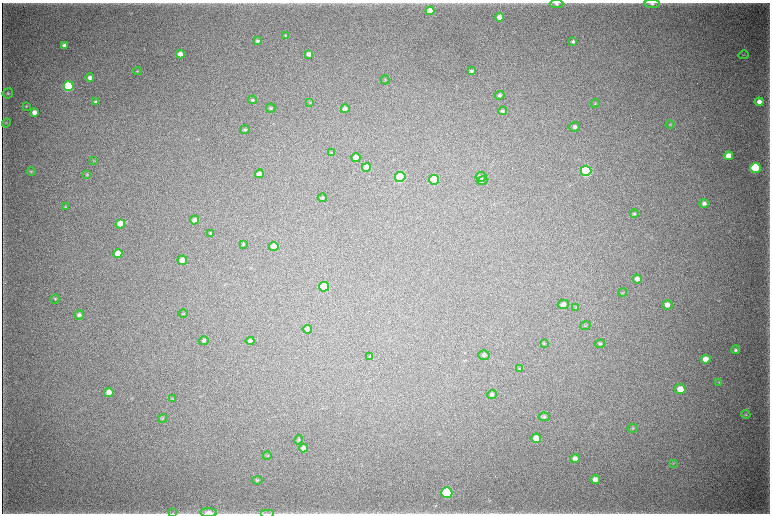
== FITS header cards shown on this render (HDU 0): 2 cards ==
NAXIS1  =                 1536 / length of data axis 1
NAXIS2  =                 1023 / length of data axis 2

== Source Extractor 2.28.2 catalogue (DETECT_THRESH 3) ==
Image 1536 x 1023 px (HDU 0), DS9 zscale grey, zoomed out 1/2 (1 PNG px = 2 x 2 image px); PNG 772 x 516 px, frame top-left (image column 1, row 1022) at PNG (2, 3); each listed source drawn as its Kron ellipse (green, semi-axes under 4 px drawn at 4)
Background 5090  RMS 41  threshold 123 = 3 sigma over >= 5 px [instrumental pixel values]
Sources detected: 101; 3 cannot appear on this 1/2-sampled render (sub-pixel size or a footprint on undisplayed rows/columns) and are neither listed nor drawn; the other 98 listed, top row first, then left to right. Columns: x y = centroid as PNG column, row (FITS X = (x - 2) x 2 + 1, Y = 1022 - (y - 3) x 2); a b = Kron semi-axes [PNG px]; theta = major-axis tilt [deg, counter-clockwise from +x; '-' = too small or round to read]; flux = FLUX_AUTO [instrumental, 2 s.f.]
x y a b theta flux
557 4 7 4 0 1.6e+04
652 4 7 4 -3 1.7e+04
430 11 4 4 - 1.5e+05
499 17 4 3 - 5.6e+04
285 36 3 3 - 7.9e+03
257 41 4 4 - 1.8e+04
573 41 4 3 - 1.5e+04
64 45 4 4 - 2.1e+04
180 54 4 4 - 7.0e+04
309 54 4 4 - 5.0e+04
744 55 5 1 - 4.0e+03
137 71 4 3 - 5.0e+03
471 71 4 3 - 2.1e+04
90 78 4 4 - 3.8e+04
385 80 4 3 - 5.6e+03
69 86 5 4 - 1.0e+06
8 93 5 5 - 1.4e+04
500 95 5 4 - 1.8e+04
252 100 5 4 - 1.1e+04
95 102 4 4 - 1.5e+04
310 102 4 3 - 6.7e+03
759 102 4 3 - 4.2e+04
595 103 4 3 - 7.9e+03
26 106 4 3 - 6.1e+03
271 108 4 4 - 1.2e+04
345 109 4 4 - 3.1e+04
503 111 4 3 - 1.0e+04
34 112 4 3 - 4.8e+04
6 123 4 3 - 8.8e+03
670 125 4 3 - 6.3e+03
575 127 5 5 - 2.4e+04
245 130 5 4 - 1.2e+04
332 153 4 3 - 7.7e+03
728 156 5 4 - 8.8e+04
356 158 4 4 - 1.4e+05
93 161 3 2 - 3.9e+03
366 167 4 4 - 9.4e+04
755 168 5 5 - 9.0e+05
31 171 4 3 - 7.0e+03
586 171 5 5 - 1.7e+06
259 174 4 4 - 5.2e+04
87 175 3 3 - 7.1e+03
400 177 5 5 - 1.4e+06
481 177 5 4 - 1.6e+04
434 180 5 5 - 6.1e+05
482 181 5 4 - 1.4e+04
322 198 4 4 - 1.2e+04
704 203 5 4 - 2.6e+04
65 207 3 2 - 4.8e+03
634 214 4 4 - 1.1e+04
194 220 4 4 - 3.1e+04
120 224 4 4 - 1.2e+05
211 233 4 3 - 1.0e+04
243 244 4 3 - 6.7e+03
274 246 4 4 - 1.1e+05
118 254 4 4 - 1.5e+05
182 260 5 4 - 7.4e+04
637 279 5 4 - 3.4e+04
324 287 5 5 - 4.3e+05
623 292 4 3 - 6.5e+03
55 299 4 3 - 9.1e+03
563 304 5 4 - 3.5e+04
667 305 5 4 - 4.5e+04
576 308 4 3 - 6.7e+03
183 314 4 3 - 6.4e+03
79 315 5 4 - 2.1e+04
585 326 5 3 - 7.1e+03
307 329 4 4 - 4.8e+04
204 341 5 4 - 1.8e+04
250 341 4 4 - 2.5e+04
544 344 3 2 - 4.6e+03
600 344 5 4 - 9.6e+03
735 350 5 4 - 1.4e+04
484 355 5 5 - 2.2e+04
370 357 3 2 - 4.4e+03
706 359 5 4 - 6.9e+04
520 369 3 3 - 6.3e+03
719 382 3 2 - 3.9e+03
680 389 5 5 - 8.6e+04
109 392 4 4 - 6.0e+04
492 395 5 4 - 1.8e+04
173 399 3 2 - 4.7e+03
746 414 4 4 - 9.5e+03
544 417 5 4 - 1.6e+04
163 419 5 3 - 8.4e+03
633 428 5 3 - 9.0e+03
536 438 5 4 - 8.6e+04
299 440 5 4 - 9.6e+03
303 448 4 4 - 3.8e+04
267 456 4 3 - 7.5e+03
575 458 5 4 - 3.5e+04
673 463 3 3 - 6.7e+03
257 480 5 4 - 1.1e+04
595 480 4 4 - 4.6e+04
447 493 5 5 - 1.3e+06
173 513 3 2 - 5.5e+03
209 513 8 4 -1 6.2e+04
267 513 7 1 0 1.1e+04
At the frame edge (FLAGS 8, measured only in part): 1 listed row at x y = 209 513
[3 sub-pixel or undisplayed-footprint detections neither listed nor drawn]